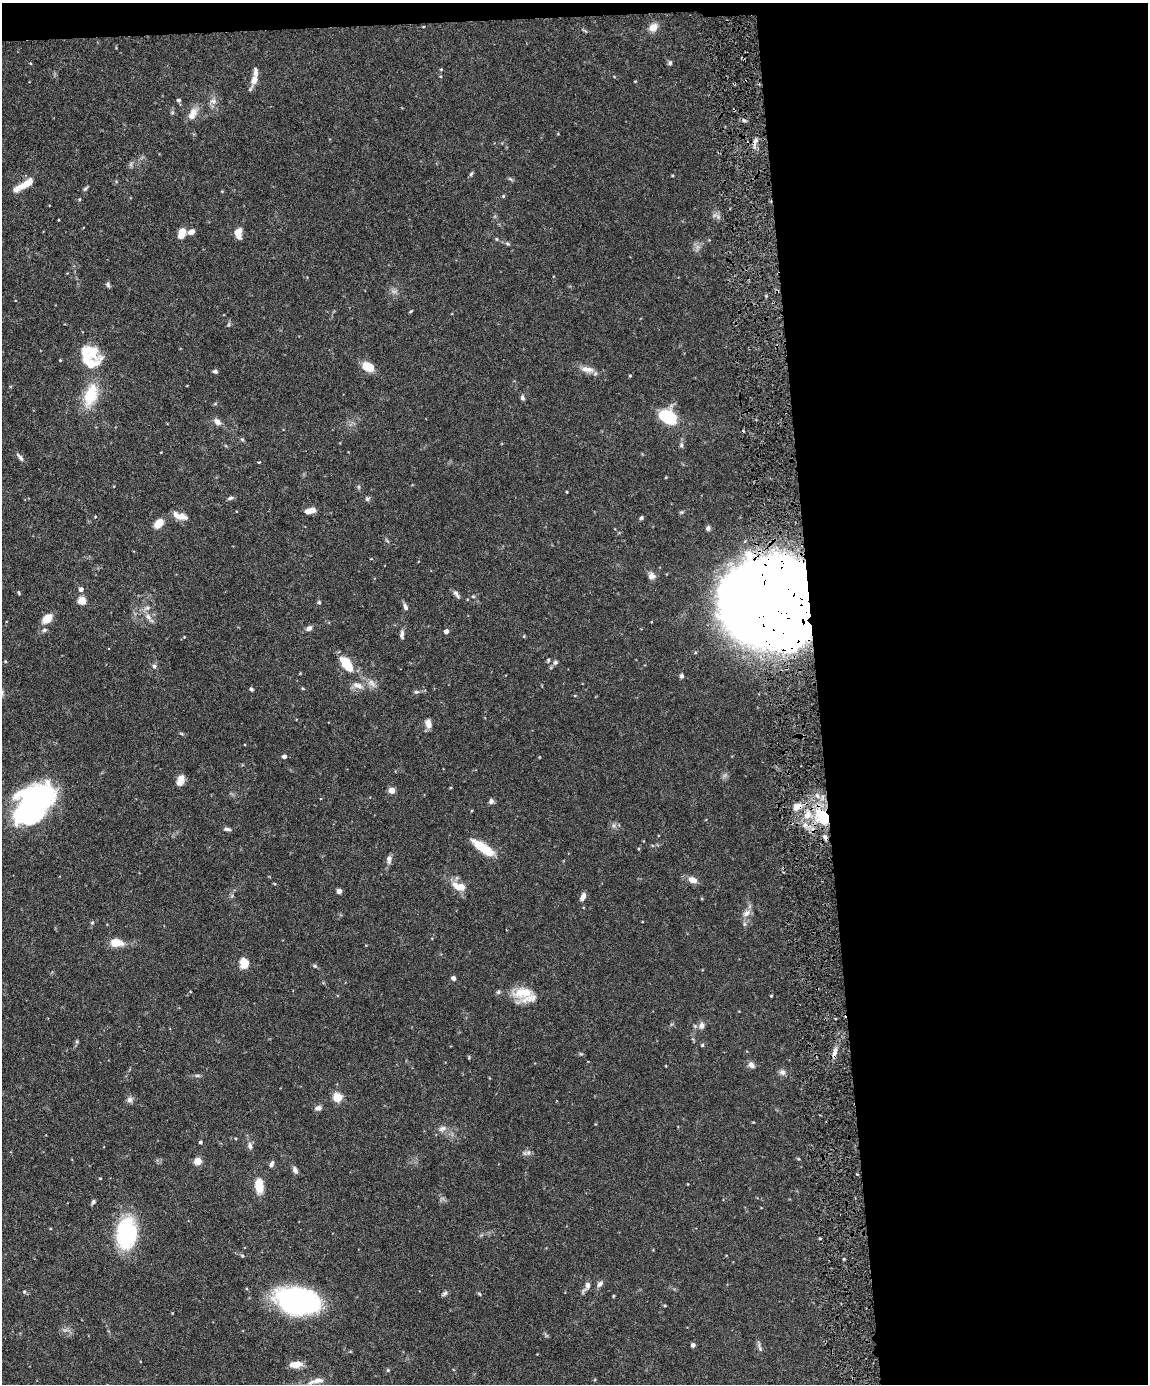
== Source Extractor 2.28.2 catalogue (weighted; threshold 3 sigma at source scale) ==
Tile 4 of 4 x 3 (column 4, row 1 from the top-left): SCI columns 3439-4584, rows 2999-4380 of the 4585 x 4509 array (HDU 1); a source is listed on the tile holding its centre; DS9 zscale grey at full resolution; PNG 1150 x 1386 px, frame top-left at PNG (2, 3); no overlay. Shown black and unused: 30% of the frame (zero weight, under 3 of 6 exposures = <1% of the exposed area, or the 3 px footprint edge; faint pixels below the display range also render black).
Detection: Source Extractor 2.28.2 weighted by HDU 2 'WHT'; one run over the whole footprint, this tile lists its part. Background 0.0991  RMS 0.0036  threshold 0.0148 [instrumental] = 3 sigma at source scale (4.09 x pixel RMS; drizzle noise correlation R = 1.36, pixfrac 0.8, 0.05/0.05 arcsec/px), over >= 5 px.
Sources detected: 152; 2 too faint to see at this stretch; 4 inside a brighter object's white glare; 2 cosmic-ray / hot-pixel residue — not listed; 9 inside a brighter listed object's ellipse — not listed separately; the other 135 listed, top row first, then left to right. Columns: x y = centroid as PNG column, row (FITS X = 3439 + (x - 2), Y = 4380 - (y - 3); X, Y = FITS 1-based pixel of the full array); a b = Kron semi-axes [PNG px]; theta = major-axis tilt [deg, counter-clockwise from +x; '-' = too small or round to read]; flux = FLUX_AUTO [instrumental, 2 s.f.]
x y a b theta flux
653 27 12 10 39 2.6
670 63 7 5 -76 0.64
441 69 5 3 - 0.3
254 79 12 7 73 3.1
178 100 5 5 - 0.61
213 101 9 4 -22 0.92
734 110 3 3 - 0.37
193 114 19 10 65 3.2
744 121 6 4 -19 0.61
471 174 8 4 54 0.53
24 185 27 7 30 5
85 188 8 4 41 0.52
222 191 5 3 - 0.25
503 196 5 3 - 0.31
191 232 7 5 24 1.9
182 233 11 7 69 4.1
238 233 11 7 -88 3.7
507 244 8 3 -19 0.56
108 285 7 5 -62 0.67
411 311 5 4 - 0.33
89 351 32 13 -30 7.9
60 360 3 3 - 0.26
368 367 13 9 -34 5.3
587 369 21 8 -9 2.9
215 371 5 4 - 0.82
630 376 4 3 - 0.31
91 395 34 16 73 11
522 398 7 5 -78 0.85
215 404 6 3 19 0.37
668 417 12 8 -33 25
217 422 9 7 -37 2
242 439 6 4 -19 0.41
681 445 7 5 -76 0.73
20 457 12 5 -52 1.1
259 462 4 2 - 0.37
666 477 4 3 - 0.26
567 492 3 2 - 0.25
230 498 8 5 16 0.76
367 499 6 5 - 0.58
310 511 12 5 10 2.8
181 516 17 9 -19 3
95 517 4 3 - 0.27
641 518 5 4 - 0.58
158 523 7 6 - 6.4
708 528 7 5 74 0.73
651 576 9 8 - 1.7
81 589 5 5 - 1.4
19 593 5 3 - 0.32
456 594 12 5 -54 1.1
473 596 6 4 -1 0.41
82 601 5 5 - 12
319 602 5 4 - 0.41
779 603 65 54 -14 2000
405 607 9 5 -69 1
148 617 13 7 -61 2
47 619 12 8 39 4.3
309 628 8 6 33 1.2
44 630 7 5 27 0.66
446 631 4 4 - 1.6
402 634 12 5 89 1
524 636 4 4 - 0.34
548 660 6 4 71 0.41
5 661 5 3 - 0.29
555 662 6 6 - 0.79
347 664 17 9 -53 8.8
154 666 7 6 - 0.85
681 676 6 5 - 0.81
372 683 14 8 -48 2.2
357 685 16 7 -21 2.4
251 689 5 4 - 0.68
416 692 7 5 9 0.64
428 724 11 7 -72 2.2
181 733 6 3 -20 0.39
284 756 4 4 - 1.2
180 780 11 7 69 2.6
391 790 4 4 - 4.9
491 801 6 6 - 1
36 804 49 26 45 47
797 806 14 8 20 3.5
823 817 26 16 -57 16
805 825 7 6 - 1.5
227 829 9 4 -5 0.83
480 845 23 11 -34 6.3
389 859 11 6 82 1.5
693 880 10 6 -21 2.7
456 886 15 8 -55 3.1
339 891 4 4 - 1.6
583 897 10 5 64 1.5
747 913 12 8 31 1.8
92 922 5 3 - 0.34
744 924 6 4 72 0.58
116 943 13 8 0 5.5
244 963 10 9 - 4.5
315 966 7 4 -37 0.53
453 978 5 4 - 1.1
523 993 30 15 6 7.5
771 996 3 2 - 0.29
702 1025 10 7 84 1.4
702 1045 4 4 - 0.41
835 1051 11 6 69 1.8
581 1054 6 4 -18 0.39
469 1057 5 3 - 0.3
751 1065 8 7 - 1.6
782 1072 8 8 - 1.3
197 1075 9 4 0 0.66
337 1097 7 7 - 5.7
129 1100 8 8 - 1.2
318 1108 8 6 13 1.3
753 1122 3 3 - 0.24
442 1129 12 7 21 1.7
235 1138 4 3 - 0.27
200 1142 4 3 - 0.64
250 1146 11 6 -78 1.2
528 1152 8 7 - 1.1
198 1161 5 4 - 9.9
272 1164 9 5 66 0.86
295 1170 10 5 -64 1.1
100 1178 3 3 - 0.28
259 1186 18 10 -84 5.4
93 1202 7 5 56 0.65
127 1233 27 17 86 35
820 1238 4 3 - 0.35
242 1255 5 3 - 0.39
600 1284 9 6 49 1.2
587 1286 16 6 56 1.8
24 1292 5 5 - 0.56
444 1293 9 5 37 0.79
479 1294 6 3 -45 0.39
613 1296 5 3 - 0.29
297 1301 39 22 -9 74
693 1345 4 4 - 1.1
760 1348 12 5 -70 0.98
296 1364 14 7 5 3.3
388 1370 5 5 - 0.4
316 1381 25 7 14 3
Overlapping masked pixels (flux is a lower limit): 5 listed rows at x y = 734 110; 779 603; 797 806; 823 817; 835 1051